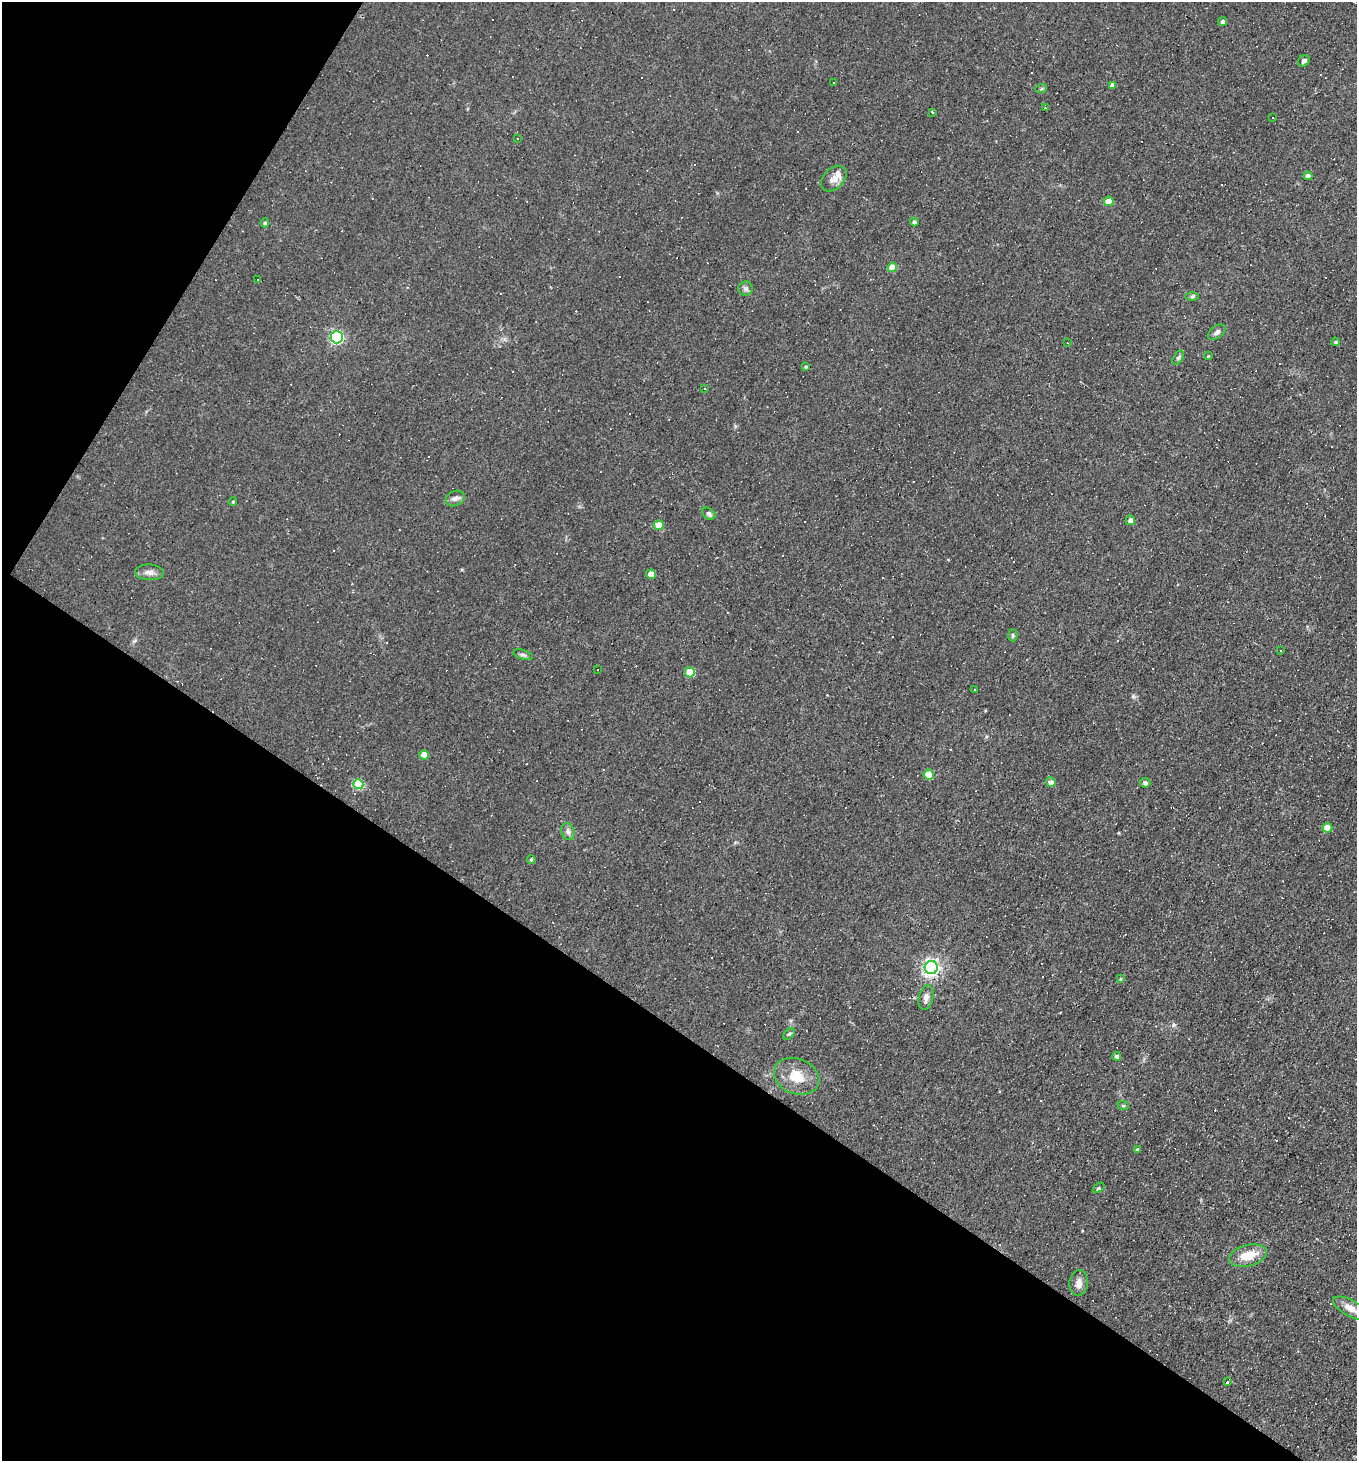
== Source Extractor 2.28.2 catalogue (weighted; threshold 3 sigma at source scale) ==
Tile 9 of 4 x 4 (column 1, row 3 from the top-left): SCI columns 145-1499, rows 1460-2918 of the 5847 x 5837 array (HDU 1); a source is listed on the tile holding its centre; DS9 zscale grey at full resolution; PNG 1359 x 1463 px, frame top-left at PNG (2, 2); each listed source drawn as its Kron ellipse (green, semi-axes under 4 px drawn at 4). Shown black and unused: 35% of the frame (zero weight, under 2 of 3 exposures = <1% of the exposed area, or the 3 px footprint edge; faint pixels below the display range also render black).
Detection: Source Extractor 2.28.2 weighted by HDU 2 'WHT'; one run over the whole footprint, this tile lists its part. Background 0.0353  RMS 0.0078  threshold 0.0353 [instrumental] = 3 sigma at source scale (4.5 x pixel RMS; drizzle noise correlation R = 1.50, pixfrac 1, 0.05/0.05 arcsec/px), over >= 5 px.
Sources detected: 121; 60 cosmic-ray / hot-pixel residue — neither listed nor drawn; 1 inside a brighter listed object's ellipse — not listed separately; the other 60 listed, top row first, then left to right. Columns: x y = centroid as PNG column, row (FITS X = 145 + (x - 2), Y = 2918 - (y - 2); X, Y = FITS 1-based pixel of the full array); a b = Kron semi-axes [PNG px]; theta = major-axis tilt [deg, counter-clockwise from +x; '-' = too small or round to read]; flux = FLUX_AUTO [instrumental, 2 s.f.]
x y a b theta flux
1223 22 4 4 - 2.4
1304 61 6 5 - 2
833 82 3 3 - 1.9
1112 85 4 4 - 2.8
1041 89 6 4 19 0.99
1045 108 3 2 - 0.68
932 112 4 3 - 1.2
1273 118 2 2 - 0.63
518 138 3 2 - 0.51
1308 176 4 4 - 3.2
834 179 15 10 45 5.7
1109 201 5 4 - 12
914 222 4 4 - 2.3
265 223 4 4 - 1.1
892 267 4 4 - 9.9
257 280 3 2 - 0.57
745 289 7 7 - 2.3
1192 297 7 4 1 1.3
1217 332 10 6 38 2.6
337 337 6 6 - 110
1335 342 4 3 - 1
1067 343 3 2 - 0.7
1208 356 3 3 - 0.8
1178 358 8 4 58 1.4
806 367 4 4 - 1
705 388 3 2 - 1.3
455 499 10 7 24 3
233 502 4 4 - 0.88
709 514 7 5 -38 2.1
1130 520 5 4 - 3.6
659 525 5 5 - 13
149 572 14 8 -2 4.2
651 574 5 4 - 8.4
1013 635 6 4 -87 1.2
1281 651 3 2 - 1.1
523 655 10 4 -17 1.9
598 670 3 2 - 1.2
690 672 5 5 - 21
975 689 2 2 - 0.58
424 755 5 4 - 10
929 774 5 5 - 16
1051 782 5 4 - 3.9
1145 783 5 4 - 2
358 784 5 5 - 38
1327 828 5 4 - 11
568 832 9 6 -73 2.6
531 859 4 3 - 1
931 967 6 6 - 290
1121 979 4 4 - 0.81
926 997 13 7 78 3.8
789 1034 7 4 44 1.3
1117 1056 4 4 - 2
797 1076 23 17 -22 17
1123 1105 6 3 -19 0.89
1138 1150 4 4 - 1.6
1099 1188 6 4 35 1.6
1248 1256 19 10 14 15
1079 1283 13 9 85 5
1350 1308 19 8 -29 7.1
1227 1382 3 3 - 7